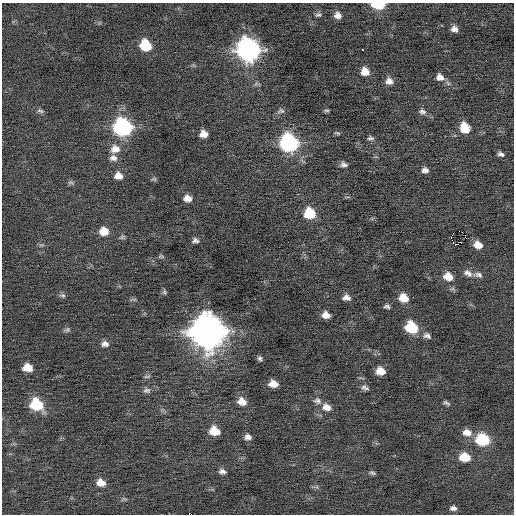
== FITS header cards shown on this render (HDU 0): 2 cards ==
NAXIS1  =                  512 / Axis length
NAXIS2  =                  512 / Axis length

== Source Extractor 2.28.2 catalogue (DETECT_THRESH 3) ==
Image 512 x 512 px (HDU 0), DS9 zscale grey, 1 PNG px = 1 image px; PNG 516 x 516 px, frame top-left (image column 1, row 512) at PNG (2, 3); no overlay
Background -0.058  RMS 0.72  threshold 2.15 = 3 sigma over >= 5 px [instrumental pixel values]
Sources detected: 74; all 74 listed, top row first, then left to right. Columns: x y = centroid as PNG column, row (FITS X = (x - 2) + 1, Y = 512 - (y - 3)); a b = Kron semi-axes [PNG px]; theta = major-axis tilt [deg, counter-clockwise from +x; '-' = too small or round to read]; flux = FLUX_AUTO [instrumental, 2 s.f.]
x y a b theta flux
378 4 9 5 0 2400
318 15 8 5 15 100
338 15 7 6 - 260
454 29 7 6 - 240
146 45 9 8 - 1800
248 50 12 11 - 26000
363 50 3 2 - 100
365 72 8 7 - 540
440 77 10 8 -33 310
389 81 8 7 - 270
326 110 9 3 0 71
40 111 10 5 -18 120
281 111 11 7 7 130
422 111 9 7 -18 160
123 127 10 10 - 11000
465 128 11 9 -65 830
337 133 7 4 -16 69
204 134 7 6 - 380
370 138 9 5 -1 110
289 143 10 10 - 10000
115 149 12 10 1 450
501 154 7 5 -20 140
113 158 10 8 0 240
344 165 8 5 -4 160
425 170 8 6 -8 190
118 176 9 7 -25 380
154 179 7 5 -11 81
71 182 9 4 0 97
187 198 7 6 - 340
310 213 9 8 - 1800
104 231 9 8 - 630
465 235 2 2 - 580
451 236 5 2 - 190
122 237 7 6 - 99
195 241 7 5 -5 150
455 244 4 2 - 63
478 245 8 6 -25 430
161 256 6 5 - 75
468 273 12 7 -30 240
478 275 12 6 -8 180
448 276 11 9 -20 550
164 292 7 6 - 88
62 295 9 6 -11 110
346 298 9 6 -3 250
403 298 9 8 - 620
133 299 10 4 1 80
387 306 7 5 -13 120
326 315 7 6 - 350
411 327 10 8 -30 2100
67 330 9 6 14 120
208 332 14 13 - 91000
427 336 11 7 -21 190
105 344 9 7 0 210
260 358 7 5 -71 110
28 368 8 7 - 650
380 371 8 7 - 520
147 376 9 3 5 70
273 384 8 6 -11 490
365 388 10 6 -21 150
147 390 10 7 -2 170
242 401 11 9 -27 440
317 401 10 8 -25 200
446 403 9 4 -27 110
36 405 11 9 -37 2500
326 407 11 9 -21 390
215 431 9 7 -21 930
467 432 11 8 -11 420
248 437 7 6 - 200
483 440 10 8 -15 3100
465 457 9 7 -11 1000
222 471 9 6 -11 180
372 473 8 4 -18 96
101 483 9 7 -16 450
453 508 7 5 -1 170
At the frame edge (FLAGS 8, measured only in part): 1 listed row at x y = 378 4